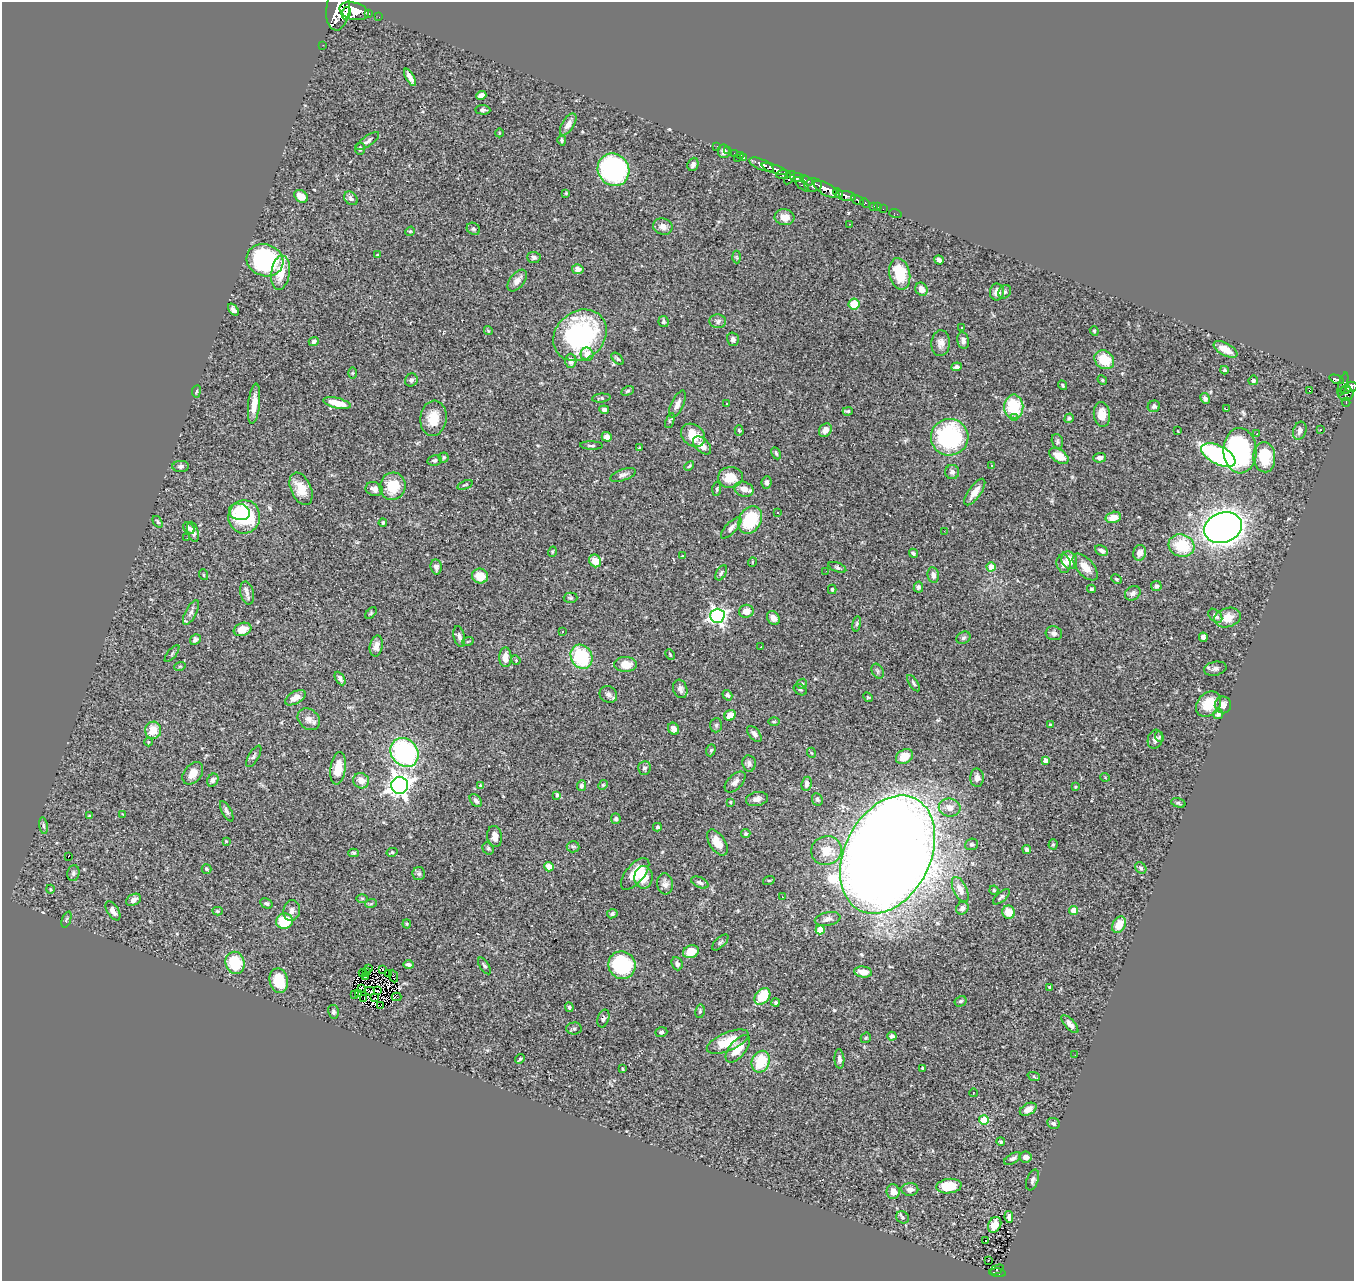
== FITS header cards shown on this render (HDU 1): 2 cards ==
NAXIS1  =                 1352
NAXIS2  =                 1279

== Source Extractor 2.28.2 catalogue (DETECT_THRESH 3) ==
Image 1352 x 1279 px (HDU 1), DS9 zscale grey, 1 PNG px = 1 image px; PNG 1356 x 1283 px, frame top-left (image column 1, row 1279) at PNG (2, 2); each listed source drawn as its Kron ellipse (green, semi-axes under 4 px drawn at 4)
Background 0.734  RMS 0.029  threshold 0.0866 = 3 sigma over >= 5 px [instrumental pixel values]
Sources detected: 382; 3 with non-positive FLUX_AUTO (blend fragments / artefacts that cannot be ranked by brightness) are neither listed nor drawn; the other 379 listed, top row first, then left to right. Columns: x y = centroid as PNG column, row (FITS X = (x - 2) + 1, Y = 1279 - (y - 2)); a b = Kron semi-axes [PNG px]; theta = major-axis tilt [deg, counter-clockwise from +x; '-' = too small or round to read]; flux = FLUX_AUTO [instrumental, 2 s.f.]
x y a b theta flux
338 9 21 11 83 3300
354 11 15 8 -15 2500
346 13 6 4 79 800
368 13 3 3 - 110
379 17 2 2 - 7.5
323 45 2 2 - 7.3
410 77 10 4 -60 10
481 95 5 4 - 9
483 110 8 4 -2 5.3
568 124 12 6 58 12
499 133 4 3 - 1.5
562 140 5 3 - 3.1
368 141 13 5 35 7.1
717 146 2 2 - 6.4
360 149 6 5 - 4.6
724 151 7 6 - 7.1
728 151 3 2 - 17
734 153 2 2 - 10
741 155 3 2 - 19
737 158 2 2 - 31
744 158 3 3 - 22
693 164 7 5 67 6.7
762 165 13 5 -24 1100
775 169 13 4 -19 750
613 170 17 15 -55 320
783 175 7 4 3 280
797 177 7 4 -7 360
790 178 7 4 57 280
807 181 6 3 -30 200
802 184 9 3 -44 100
813 185 8 6 2 720
827 189 14 5 -29 1600
566 193 3 3 - 2
838 193 5 3 - 240
301 196 7 5 -38 25
846 196 10 5 -9 600
351 198 8 6 -45 8.1
858 200 7 4 -30 210
865 203 5 3 - 73
874 206 4 3 - 18
878 207 2 2 - 4.8
883 209 2 2 - 6.7
895 213 6 2 -18 12
784 217 10 8 -7 19
849 224 2 2 - 1.3
663 227 10 8 -20 11
473 229 7 6 - 4
410 231 5 4 - 2.2
377 255 3 2 - 1.1
534 257 7 5 -3 5.4
737 257 6 4 -87 2.7
265 260 18 16 -19 320
939 260 5 4 - 5.5
578 269 6 5 - 8.9
280 273 17 9 82 42
900 274 16 10 -77 62
517 281 12 7 52 12
922 289 7 6 - 15
997 292 8 7 - 14
1005 292 7 6 - 5.2
854 304 5 5 - 55
233 310 7 4 -53 6.8
718 321 8 7 - 6.1
663 322 5 5 - 4.5
962 328 3 3 - 6.1
488 331 4 4 - 1.9
1094 331 5 4 - 2.8
580 335 28 24 39 300
733 339 7 5 -74 7
314 341 5 4 - 4.4
963 341 8 6 -80 7.9
941 343 13 9 86 13
1225 349 13 6 -28 23
587 354 7 6 - 21
617 359 7 4 -44 3.5
1104 360 10 8 -38 47
571 361 7 6 - 10
957 367 5 4 - 6.3
1224 370 4 3 - 2.6
352 373 5 3 - 2
1337 379 8 3 -20 170
411 380 7 6 - 5.1
1102 380 5 4 - 2.4
1253 380 5 4 - 3.5
1343 384 12 4 73 100
1063 385 5 3 - 2.5
1351 387 6 5 - 310
1346 389 5 3 - 240
196 391 6 3 81 2
627 391 7 4 27 2.9
1310 391 3 2 - 23
1346 394 7 7 - 300
601 398 9 4 5 3.8
1205 398 6 4 -60 5.2
1346 402 4 3 - 28
337 403 14 5 -13 32
726 403 3 3 - 3.7
254 404 20 6 84 24
677 404 14 6 65 11
1154 406 6 5 - 5.1
1014 407 12 9 -90 85
1226 409 3 2 - 1.8
604 410 5 4 - 7
848 411 5 4 - 2.6
1102 414 12 8 -85 24
433 418 17 13 83 33
1015 418 3 3 - 2.9
1069 418 5 4 - 2.8
670 421 8 4 69 2.5
739 430 5 4 - 2.8
825 430 7 6 - 14
1320 430 2 2 - 1.6
1178 431 3 2 - 1.4
1300 431 9 6 69 8.3
1257 434 4 3 - 2.5
693 435 13 10 -42 36
607 437 5 4 - 13
950 437 19 18 - 240
1057 441 7 5 -72 3.9
591 445 11 3 -2 3.4
702 445 11 6 -45 16
640 448 4 2 - 2.2
1240 451 22 16 -87 330
776 453 6 4 -63 2.8
1218 455 19 9 -27 330
1059 456 11 6 -32 26
444 457 5 5 - 2.8
1264 457 15 11 -86 69
1100 458 6 5 - 9.9
434 460 7 5 13 4.5
992 465 3 2 - 1.8
181 466 8 5 1 4.9
689 466 6 3 44 2.1
952 472 7 7 - 6.1
623 475 13 5 19 7.4
730 477 12 10 6 32
767 482 6 5 - 5.4
465 485 8 2 21 2.2
393 486 14 13 - 51
301 489 17 10 -66 31
374 489 9 6 -19 8.8
717 489 7 3 86 2.3
744 489 10 7 -21 16
975 492 16 6 54 18
239 512 10 8 -17 34
778 512 3 3 - 1.8
244 517 17 16 - 130
1113 517 8 5 13 23
750 520 15 11 61 98
158 522 6 3 -53 3
383 523 4 3 - 3.3
189 528 6 5 - 6
731 528 14 5 46 9
1223 528 19 15 19 1700
944 531 2 2 - 1.1
193 532 10 5 -74 9.2
187 538 3 2 - 1.8
1181 546 13 11 -18 73
1101 551 7 5 -28 6.4
552 552 5 3 - 1.8
913 553 5 4 - 3.4
1140 553 8 6 74 11
682 556 2 2 - 1.2
1069 560 9 7 -61 27
595 561 6 5 - 26
752 562 5 3 - 1.5
1064 564 9 7 -79 11
436 567 7 5 -81 7
837 567 9 4 -22 3.8
991 567 4 4 - 33
1085 567 16 8 -48 24
826 571 2 2 - 1.9
721 573 8 4 61 3.8
204 575 5 3 - 2
933 575 8 5 -80 8.2
480 576 8 7 - 31
1116 579 5 3 - 2.3
1156 586 5 5 - 6.4
918 587 5 4 - 4.3
832 589 4 3 - 2.7
1091 589 4 3 - 2.7
247 593 11 6 -77 8
1133 593 8 6 34 7.6
571 598 7 5 -1 3.4
746 611 7 6 - 18
191 613 14 5 62 8.3
371 613 7 4 46 2.7
717 616 7 7 - 600
1215 616 8 5 -44 7.7
773 618 7 5 -52 12
1228 618 13 9 16 28
857 624 8 4 81 3.2
242 629 9 6 18 25
562 632 3 3 - 1.7
1054 633 8 7 - 6.7
459 637 11 5 -76 6.1
1203 637 5 4 - 6.9
963 638 7 5 33 4.3
195 640 6 4 47 4.6
468 641 6 3 20 2.3
376 646 10 6 78 10
761 647 3 2 - 1.7
172 653 10 3 51 2.6
670 654 6 3 -62 2.1
505 657 10 6 -90 17
581 657 12 10 -62 120
516 660 5 4 - 2.2
626 664 11 7 -1 29
180 666 6 3 18 2.2
1215 669 11 7 12 7.3
878 671 8 5 -60 4.2
340 679 7 4 -59 4.8
913 683 9 4 -56 3.9
802 684 5 4 - 2.9
680 689 9 7 -71 7.8
800 690 7 5 -31 3.1
608 694 9 8 - 8.2
727 695 5 4 - 5.1
868 697 5 4 - 2.2
295 698 11 6 30 17
1208 704 14 11 46 41
1223 705 8 8 - 13
1218 714 5 5 - 5.9
730 715 6 5 - 21
309 719 12 9 -41 12
774 722 6 3 1 2.1
716 725 7 6 - 4.9
1050 725 4 3 - 2.1
673 729 6 5 - 11
153 730 8 8 - 31
754 734 9 5 -50 8.1
1159 737 5 3 - 2.2
1155 739 10 7 73 9.3
148 742 4 3 - 1.6
711 750 6 4 70 3.2
404 752 15 13 -50 300
812 753 5 3 - 1.8
254 756 12 5 59 5.1
904 757 9 7 32 32
1045 761 4 4 - 12
749 763 8 6 -82 6.3
338 768 16 7 82 30
644 768 7 6 - 4.5
193 773 12 8 51 19
1105 777 5 3 - 1.5
977 778 9 7 -87 9.6
213 780 7 5 58 5.8
361 781 8 7 - 17
735 782 13 7 46 10
807 784 7 5 83 9.3
400 785 8 8 - 1300
481 785 4 4 - 3.2
603 785 5 4 - 2.1
581 786 5 4 - 5.2
1075 787 3 3 - 1.9
557 795 4 3 - 4.2
757 799 11 7 11 9.8
817 799 6 5 - 4.6
476 800 7 5 -51 5.8
730 802 4 3 - 2
1178 803 7 4 -17 3.3
950 807 11 9 -8 16
227 811 11 5 -62 5.6
123 814 4 3 - 1.6
89 816 3 3 - 2
616 819 5 5 - 3.9
43 826 8 4 -81 3.6
657 827 4 4 - 3
746 834 4 4 - 2.7
495 837 10 7 -82 14
226 841 4 3 - 1.5
717 842 14 8 -56 27
972 844 6 5 - 4.3
1053 844 5 4 - 2.5
573 847 6 5 - 3.7
488 848 6 5 - 3.4
1027 849 4 4 - 5.7
826 850 15 14 - 35
392 852 5 4 - 2.9
354 853 5 4 - 3
888 855 62 43 63 6100
68 857 4 2 - 19
549 867 5 4 - 30
1141 868 6 5 - 4.2
206 869 5 4 - 4
73 873 8 6 76 5.2
419 874 6 6 - 4.6
635 874 19 9 50 37
643 877 11 9 89 32
769 880 6 3 19 2
700 882 9 5 -25 6.4
665 884 10 8 -84 8.9
50 889 4 4 - 2.2
960 890 13 6 -65 17
994 890 4 4 - 3.1
782 897 3 2 - 2
1001 897 10 4 41 4.6
362 898 6 4 0 2.5
134 900 8 5 29 9.4
371 903 6 4 21 2.4
266 904 6 4 -30 3.8
962 908 7 6 - 7.7
113 911 11 5 -58 10
218 911 5 4 - 2.5
292 911 10 8 80 9.2
1073 911 4 4 - 31
1009 912 6 6 - 29
612 914 5 4 - 3.7
66 919 8 2 69 2
828 919 13 6 13 9.4
284 921 8 7 - 65
407 924 4 4 - 2.1
1119 925 9 6 61 29
820 930 4 4 - 42
720 942 10 5 43 3.8
691 952 8 6 21 28
235 963 11 9 -77 78
677 964 7 5 -68 6.9
408 965 5 4 - 6.1
622 965 14 13 - 180
484 966 9 4 -57 4.2
368 968 2 2 - 0.24
382 969 3 2 - 0.61
367 972 2 2 - 1
863 972 9 5 -6 17
363 973 4 2 - 0.13
389 973 3 2 - 5.3
366 976 4 2 - 1.6
393 976 6 2 -67 1.1
279 981 12 9 -79 61
1049 987 4 4 - 1.9
362 988 3 2 - 1.2
370 991 5 2 - 0.44
377 991 3 2 - 2.6
359 993 3 2 - 1.9
355 994 3 2 - 4.5
762 996 9 6 49 66
396 997 5 2 - 2.8
364 998 2 2 - 0.11
375 998 4 2 - 1.8
960 1001 6 5 - 3.6
775 1002 4 4 - 3.1
380 1006 2 2 - 55
569 1007 5 4 - 4.3
700 1011 7 4 80 3
333 1012 7 5 -78 4.2
603 1018 9 5 73 4.8
1070 1024 11 5 -48 10
574 1028 7 6 - 4.5
661 1032 6 4 18 4.2
892 1036 5 4 - 5.3
866 1038 6 4 43 2.6
728 1042 22 9 23 52
738 1049 16 8 50 33
1075 1055 3 2 - 1.7
520 1059 5 4 - 2.3
839 1059 9 5 -87 6.8
761 1062 11 8 66 60
923 1068 4 3 - 2.9
623 1069 4 2 - 1.8
1034 1077 6 4 -21 2.6
973 1093 4 3 - 1.4
1028 1109 9 5 29 14
984 1120 5 5 - 85
1053 1123 6 5 - 5
1001 1142 4 4 - 3
1026 1157 6 5 - 10
1013 1158 9 5 31 4.8
1033 1180 11 5 70 6.2
949 1186 12 7 6 46
910 1189 8 6 1 8
893 1192 7 6 - 10
902 1217 7 6 - 4.2
1009 1217 6 3 -82 7.9
995 1225 8 6 60 17
986 1240 3 3 - 23
988 1261 3 2 - 5.1
997 1270 7 3 22 23
997 1273 8 3 -6 73
At the frame edge (FLAGS 8, measured only in part): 1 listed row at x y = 338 9
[3 non-positive-flux detections neither listed nor drawn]